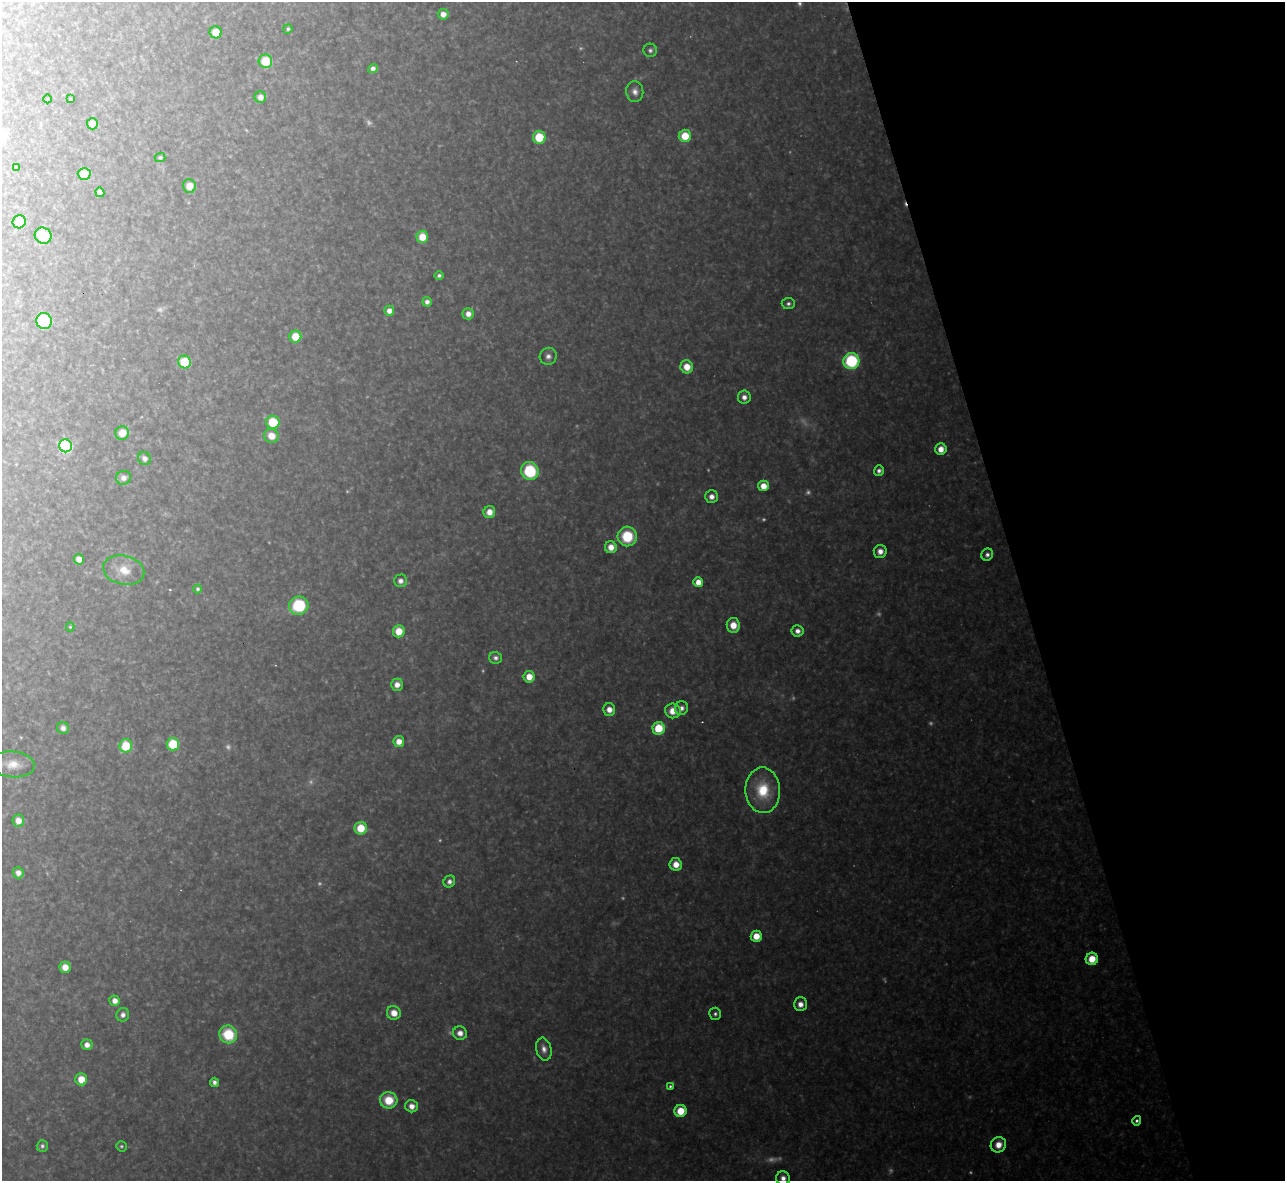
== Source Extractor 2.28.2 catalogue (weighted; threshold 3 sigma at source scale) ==
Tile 12 of 4 x 4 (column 4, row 3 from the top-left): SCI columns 3851-5133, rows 1320-2498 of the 5133 x 5115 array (HDU 1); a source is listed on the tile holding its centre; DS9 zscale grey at full resolution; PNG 1287 x 1183 px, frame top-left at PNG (2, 2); each listed source drawn as its Kron ellipse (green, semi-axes under 4 px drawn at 4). Shown black and unused: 21% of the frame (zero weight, under 3 of 4 exposures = <1% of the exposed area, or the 3 px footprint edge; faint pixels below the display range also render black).
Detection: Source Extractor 2.28.2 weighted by HDU 2 'WHT'; one run over the whole footprint, this tile lists its part. Background 0.319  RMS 0.019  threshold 0.0867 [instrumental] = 3 sigma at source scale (4.5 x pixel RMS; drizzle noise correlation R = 1.50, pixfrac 1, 0.05/0.05 arcsec/px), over >= 5 px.
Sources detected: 125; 22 too faint to see at this stretch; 3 cosmic-ray / hot-pixel residue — neither listed nor drawn; the other 100 listed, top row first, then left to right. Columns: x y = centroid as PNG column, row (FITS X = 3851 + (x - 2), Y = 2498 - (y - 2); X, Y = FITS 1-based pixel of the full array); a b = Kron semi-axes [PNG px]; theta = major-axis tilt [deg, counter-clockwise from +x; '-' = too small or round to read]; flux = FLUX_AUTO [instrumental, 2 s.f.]
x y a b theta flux
443 14 5 5 - 16
288 29 5 4 - 4.4
216 32 6 6 - 33
650 50 7 6 - 6.1
265 61 7 6 - 68
373 68 5 4 - 8.3
635 92 10 8 -83 12
260 97 6 5 - 14
48 99 4 3 - 1.4
71 99 3 2 - 2.3
92 124 5 5 - 29
685 136 6 6 - 49
539 137 6 6 - 72
160 158 5 4 - 4.2
16 167 3 3 - 1.8
84 174 6 6 - 35
189 186 7 6 - 27
100 192 5 4 - 10
19 222 7 6 - 41
43 236 8 8 - 47
422 237 6 6 - 37
439 275 4 4 - 4.8
427 302 5 5 - 8.6
788 304 6 5 - 5.7
389 311 5 5 - 14
468 314 5 5 - 15
44 321 8 7 - 130
295 337 6 6 - 52
548 356 8 8 - 10
851 361 8 8 - 170
185 362 6 6 - 67
687 367 6 6 - 32
744 397 7 6 - 11
273 422 6 6 - 71
122 433 7 6 - 32
271 436 7 6 - 27
65 446 6 6 - 250
941 449 6 5 - 22
145 458 7 6 - 11
530 471 9 8 - 120
879 471 5 5 - 7
124 478 7 7 - 12
763 486 5 5 - 26
711 497 6 6 - 12
489 512 6 6 - 20
627 536 10 9 - 86
611 547 6 6 - 22
880 551 6 6 - 14
987 555 6 5 - 7.4
79 559 5 5 - 18
124 570 21 14 -13 42
400 581 6 6 - 10
698 582 5 5 - 26
198 589 4 4 - 5.1
299 606 10 9 - 120
733 625 7 6 - 26
70 627 4 4 - 2.6
399 631 6 6 - 37
797 631 6 5 - 11
496 658 6 6 - 7.3
529 677 5 5 - 28
397 685 6 6 - 15
682 708 7 6 - 9.2
609 710 6 6 - 18
673 711 8 7 - 27
63 728 6 6 - 11
658 728 6 6 - 63
399 741 5 5 - 19
173 744 6 6 - 93
126 746 6 6 - 73
13 764 22 13 -5 33
763 790 23 17 -87 83
18 821 6 6 - 20
361 828 6 6 - 50
676 864 6 6 - 24
18 873 5 5 - 13
449 882 6 5 - 8.8
756 936 5 5 - 31
1092 959 6 6 - 42
65 967 5 5 - 24
115 1001 5 5 - 16
800 1004 7 6 - 16
394 1013 7 6 - 25
715 1014 6 6 - 5.4
123 1015 7 6 - 9
460 1033 7 6 - 15
228 1034 9 8 - 89
87 1045 5 5 - 14
544 1049 11 7 -77 13
81 1079 6 6 - 36
214 1082 4 4 - 7.8
670 1086 4 4 - 3.5
389 1100 9 8 - 56
412 1106 6 6 - 15
681 1111 6 6 - 44
1137 1121 5 4 - 5
998 1145 8 7 - 22
42 1146 6 5 - 5.3
121 1146 5 5 - 3.4
783 1178 7 7 - 12
Isophote crosses this tile's border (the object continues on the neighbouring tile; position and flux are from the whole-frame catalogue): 1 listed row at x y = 783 1178